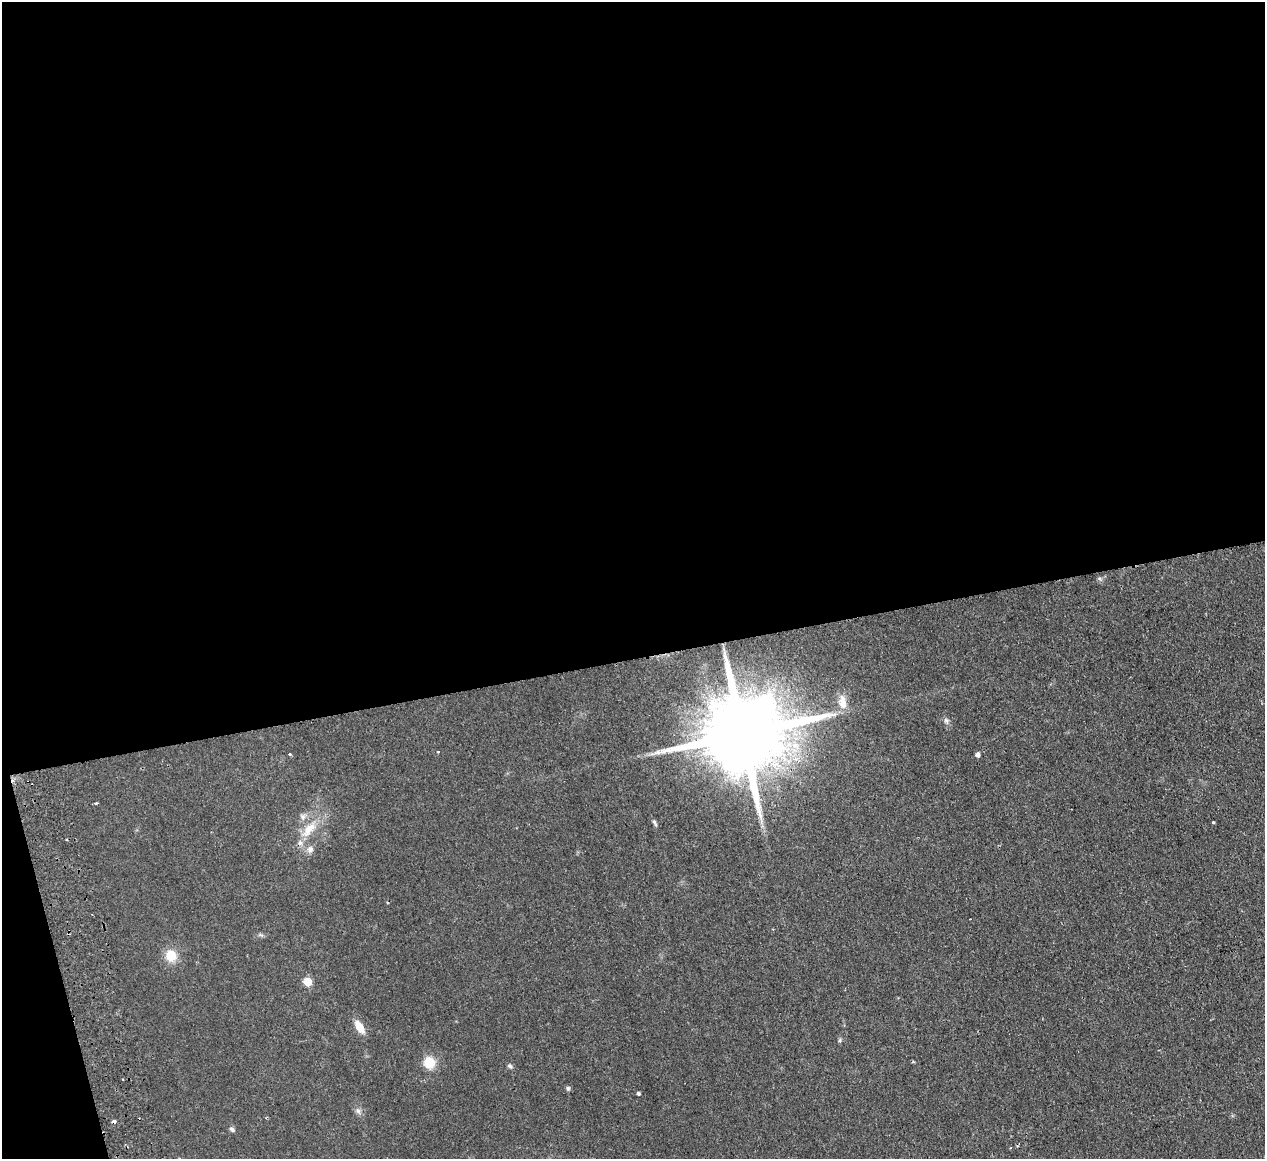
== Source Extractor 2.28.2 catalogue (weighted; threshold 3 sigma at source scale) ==
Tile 1 of 4 x 4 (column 1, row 1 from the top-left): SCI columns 57-1319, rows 3749-4905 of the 5166 x 5065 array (HDU 1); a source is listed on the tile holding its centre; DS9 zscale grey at full resolution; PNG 1267 x 1161 px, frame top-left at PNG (2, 2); no overlay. Shown black and unused: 58% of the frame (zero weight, under 2 of 3 exposures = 3% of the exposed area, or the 3 px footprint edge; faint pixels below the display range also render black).
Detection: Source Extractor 2.28.2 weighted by HDU 2 'WHT'; one run over the whole footprint, this tile lists its part. Background 0.0582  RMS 0.0088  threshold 0.0396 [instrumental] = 3 sigma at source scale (4.5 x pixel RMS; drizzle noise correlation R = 1.50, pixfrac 1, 0.05/0.05 arcsec/px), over >= 5 px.
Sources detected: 25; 1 cosmic-ray / hot-pixel residue — not listed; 1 inside a brighter listed object's ellipse — not listed separately; the other 23 listed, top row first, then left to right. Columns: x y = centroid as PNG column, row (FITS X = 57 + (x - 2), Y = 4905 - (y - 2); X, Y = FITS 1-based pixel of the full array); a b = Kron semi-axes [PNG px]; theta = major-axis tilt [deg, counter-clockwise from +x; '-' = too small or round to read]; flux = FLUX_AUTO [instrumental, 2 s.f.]
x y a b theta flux
842 702 20 9 -79 8.1
946 720 9 5 -41 2.3
742 734 25 19 17 15000
438 752 3 3 - 1.2
290 754 3 3 - 2.2
978 755 5 4 - 3.1
96 803 4 3 - 1.2
303 817 10 7 -62 3.4
654 821 7 5 -23 1.5
1213 822 3 3 - 2.5
309 829 26 11 49 17
310 849 10 7 67 3.9
171 956 13 12 - 15
308 982 5 5 - 26
359 1027 13 7 -55 12
840 1040 6 5 - 1.3
429 1062 14 13 - 14
510 1066 7 4 -45 1.5
568 1088 6 5 - 1.7
638 1093 4 3 - 1.5
358 1111 7 6 - 2.3
114 1122 4 3 - 6
232 1129 8 5 -39 1.9
Overlapping masked pixels (flux is a lower limit): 2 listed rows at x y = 742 734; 114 1122